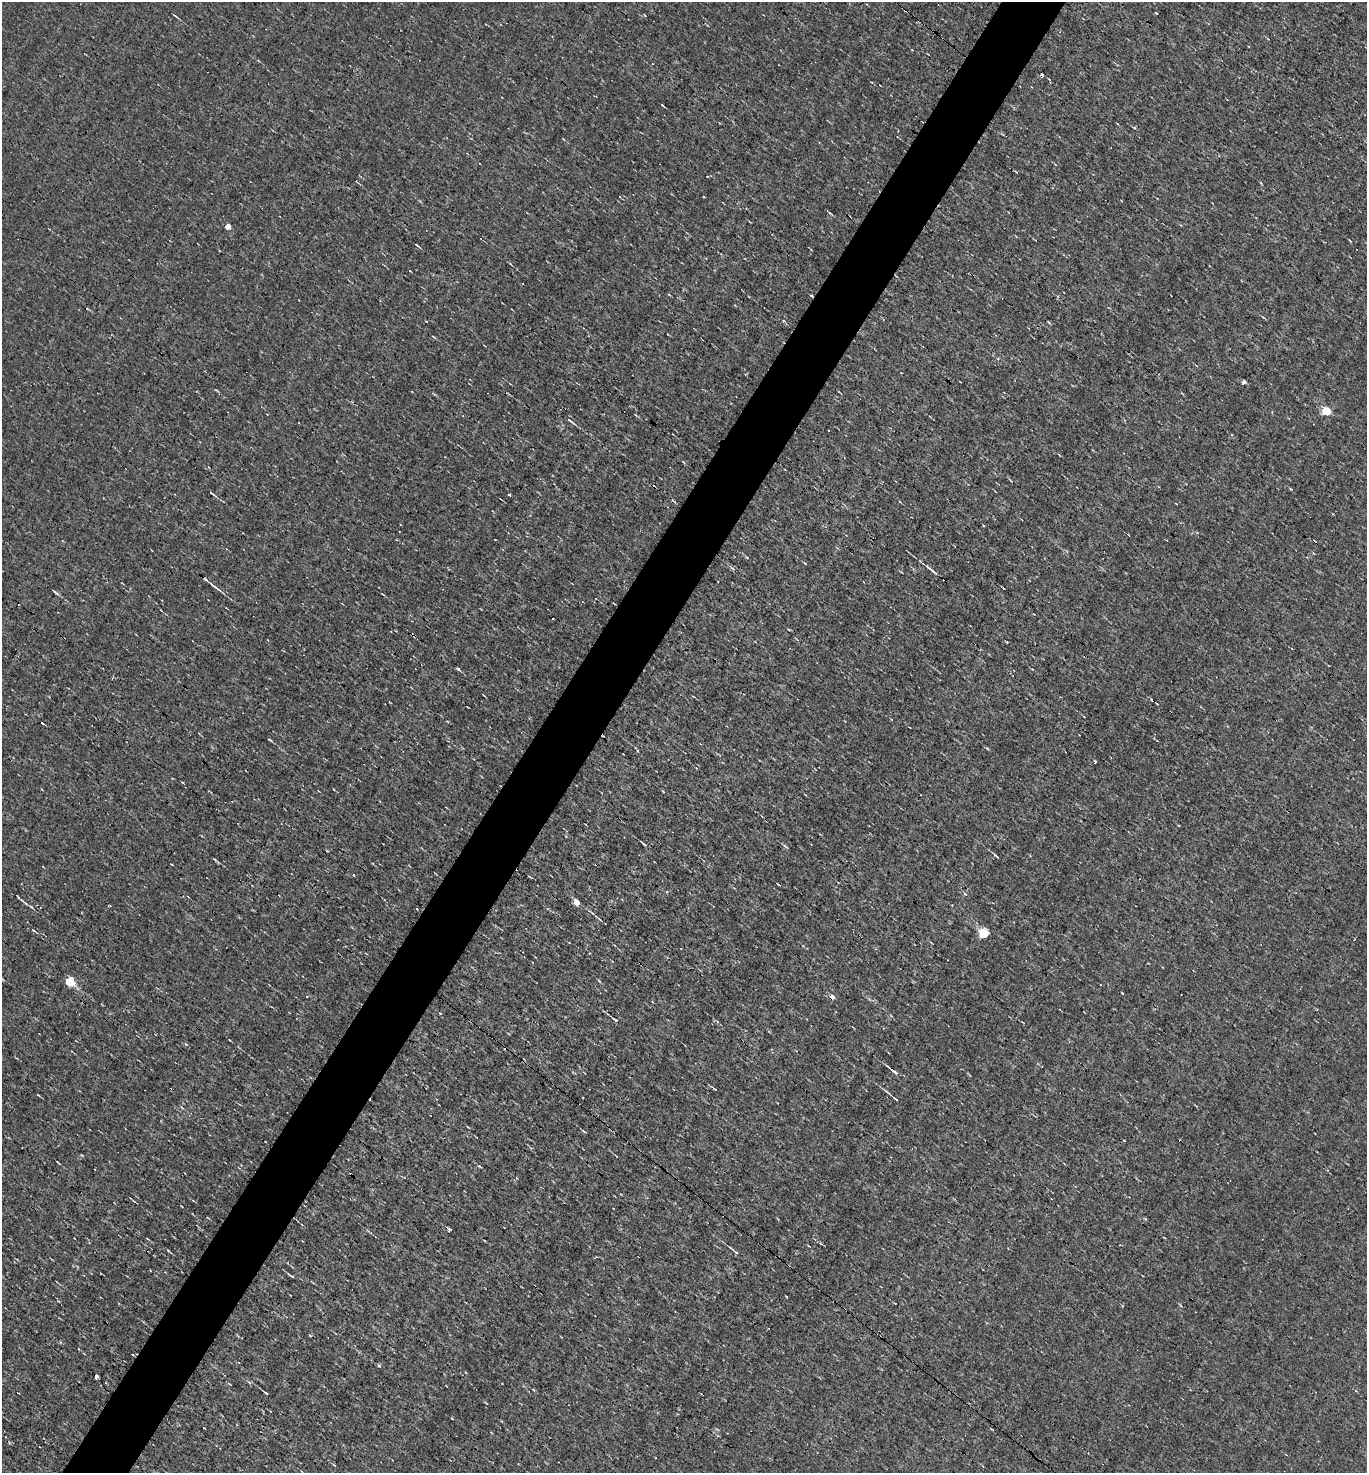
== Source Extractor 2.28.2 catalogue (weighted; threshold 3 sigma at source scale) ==
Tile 7 of 4 x 4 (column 3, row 2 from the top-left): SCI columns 2872-4236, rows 2942-4412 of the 5884 x 5882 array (HDU 1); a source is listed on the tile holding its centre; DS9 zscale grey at full resolution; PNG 1369 x 1475 px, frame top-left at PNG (2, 2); no overlay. Shown black and unused: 5% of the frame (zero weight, under 3 of 4 exposures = <1% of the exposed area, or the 3 px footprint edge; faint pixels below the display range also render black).
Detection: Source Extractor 2.28.2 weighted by HDU 2 'WHT'; one run over the whole footprint, this tile lists its part. Background -8.04e-04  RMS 0.037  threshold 0.168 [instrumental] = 3 sigma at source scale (4.5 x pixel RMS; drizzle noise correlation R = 1.50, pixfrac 1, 0.05/0.05 arcsec/px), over >= 5 px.
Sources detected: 61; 7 cosmic-ray / hot-pixel residue — not listed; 1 inside a brighter listed object's ellipse — not listed separately; the other 53 listed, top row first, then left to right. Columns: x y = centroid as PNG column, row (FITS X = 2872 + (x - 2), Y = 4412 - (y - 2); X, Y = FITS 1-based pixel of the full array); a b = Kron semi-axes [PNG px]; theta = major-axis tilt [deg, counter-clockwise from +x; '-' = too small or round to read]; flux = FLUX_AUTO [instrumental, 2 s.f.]
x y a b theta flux
1156 13 3 3 - 10
175 15 8 2 -37 4.3
662 105 4 2 - 4.3
479 163 2 2 - 3.5
1261 183 5 3 - 3
704 197 3 2 - 4.2
227 226 4 4 - 41
433 337 6 2 -34 3.8
1244 382 4 4 - 13
1327 411 5 5 - 150
570 420 9 3 -36 8.8
212 493 12 3 -35 8
509 495 3 3 - 13
805 563 5 3 - 3.6
732 568 7 4 -43 6.6
931 569 15 3 -40 16
214 586 20 3 -38 16
55 592 10 3 -41 6.9
161 610 3 2 - 2.4
458 669 3 3 - 20
42 723 3 2 - 3.8
270 740 6 3 -33 4.3
1095 761 3 3 - 5.3
644 844 6 3 -34 5.5
785 846 7 3 -38 5.5
996 856 8 3 -40 5.5
215 859 5 3 - 4.5
965 894 4 3 - 9.8
20 899 11 3 -41 8.6
577 902 5 4 - 36
417 909 3 2 - 3.1
600 920 10 2 -35 6
34 931 5 3 - 3.5
984 933 6 5 - 190
70 981 6 5 - 220
832 997 5 5 - 22
616 1020 3 3 - 150
895 1072 10 4 -36 13
715 1089 5 3 - 5.8
887 1092 8 3 -45 5.5
38 1095 4 2 - 2.7
895 1099 7 3 -37 6
584 1131 6 2 -44 3.4
1124 1140 3 2 - 4.4
57 1162 6 2 -40 3.3
479 1166 4 4 - 3.7
449 1230 3 3 - 15
168 1250 5 3 - 3.4
736 1252 4 4 - 5
292 1276 5 3 - 8
379 1366 4 4 - 5.7
96 1376 4 3 - 110
266 1393 5 2 - 4.2
Overlapping masked pixels (flux is a lower limit): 1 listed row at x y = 832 997
Unlisted compact peaks at least as high as the median listed source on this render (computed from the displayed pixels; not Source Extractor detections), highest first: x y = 1122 993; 1291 489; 784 321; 1134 128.